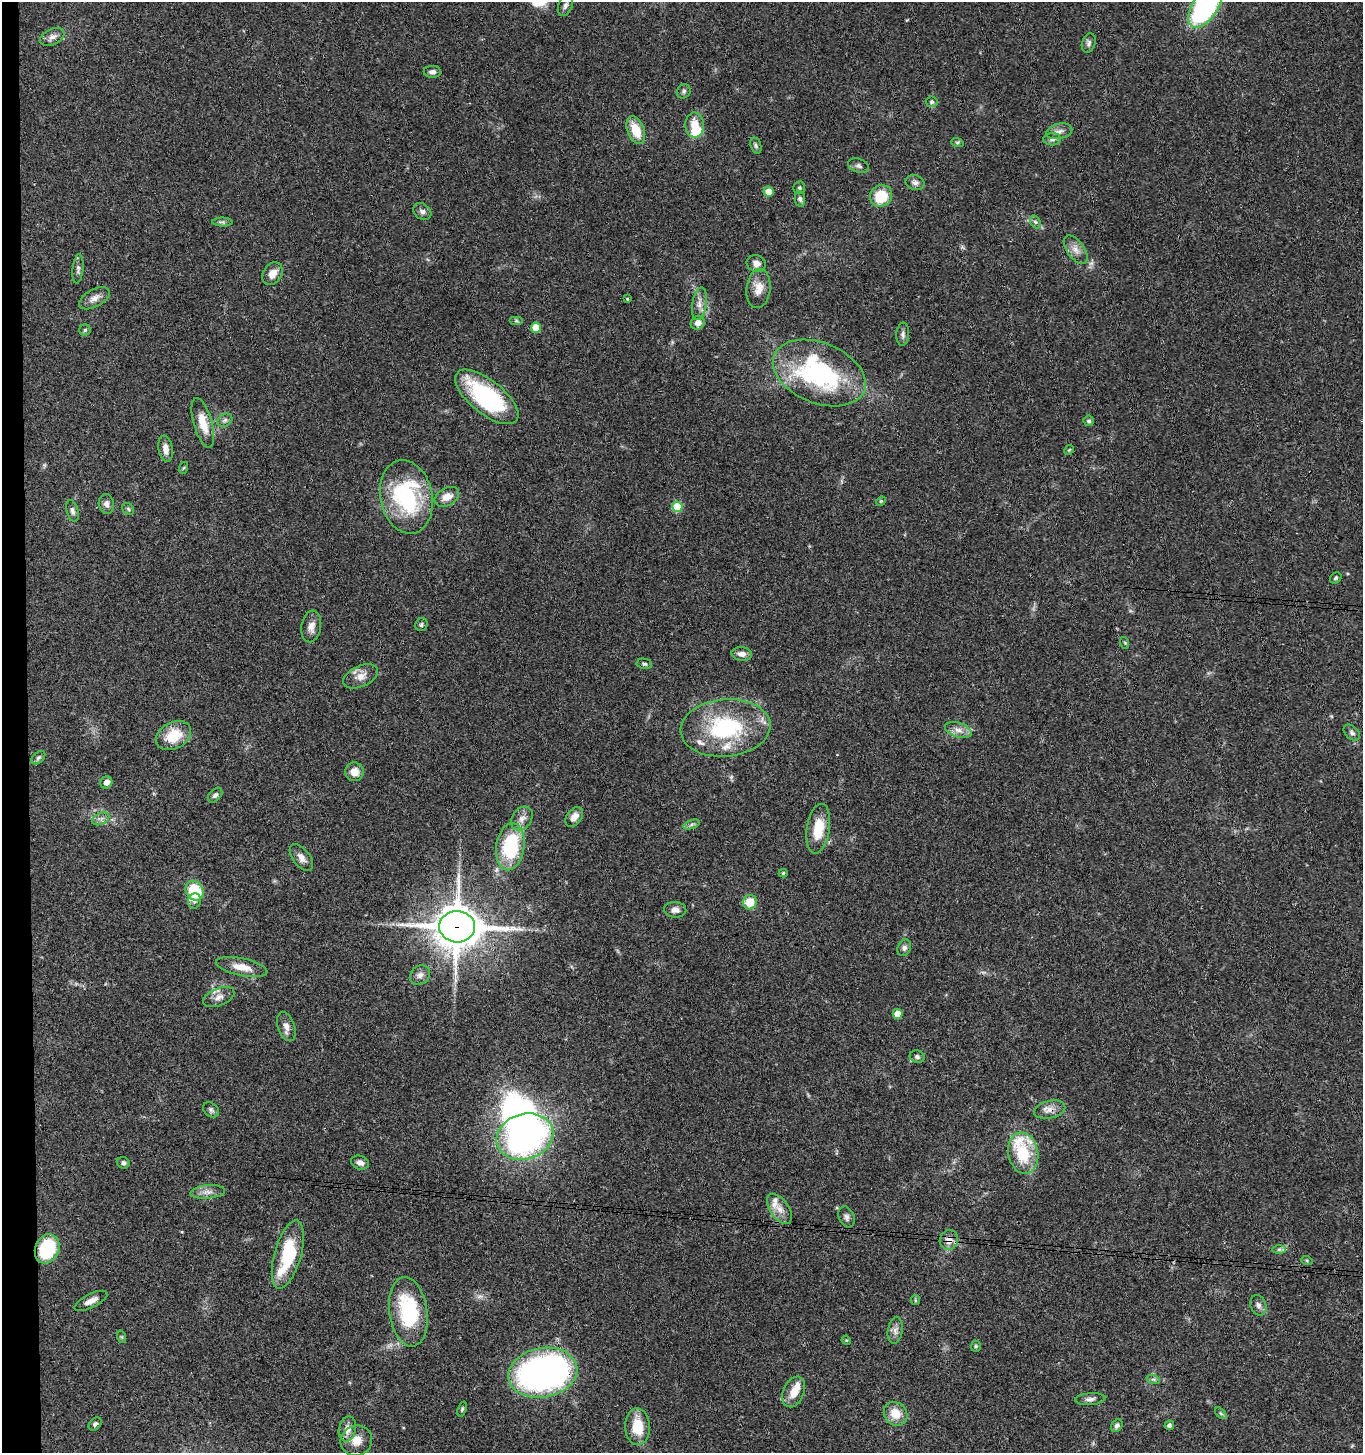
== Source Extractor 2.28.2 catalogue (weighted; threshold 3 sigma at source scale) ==
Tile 4 of 3 x 3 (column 1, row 2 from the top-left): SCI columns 204-1564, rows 1458-2908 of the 4443 x 4369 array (HDU 1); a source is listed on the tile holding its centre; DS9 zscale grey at full resolution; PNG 1365 x 1455 px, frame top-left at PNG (2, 2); each listed source drawn as its Kron ellipse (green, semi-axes under 4 px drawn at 4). Shown black and unused: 2% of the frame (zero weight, under 3 of 4 exposures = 6% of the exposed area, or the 3 px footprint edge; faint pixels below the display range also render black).
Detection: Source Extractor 2.28.2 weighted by HDU 2 'WHT'; one run over the whole footprint, this tile lists its part. Background 0.0671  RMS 0.0053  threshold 0.024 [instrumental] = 3 sigma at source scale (4.5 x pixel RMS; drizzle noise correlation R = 1.50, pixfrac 1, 0.05/0.05 arcsec/px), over >= 5 px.
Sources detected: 129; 2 inside a brighter object's white glare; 1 cosmic-ray / hot-pixel residue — neither listed nor drawn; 6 inside a brighter listed object's ellipse — not listed separately; the other 120 listed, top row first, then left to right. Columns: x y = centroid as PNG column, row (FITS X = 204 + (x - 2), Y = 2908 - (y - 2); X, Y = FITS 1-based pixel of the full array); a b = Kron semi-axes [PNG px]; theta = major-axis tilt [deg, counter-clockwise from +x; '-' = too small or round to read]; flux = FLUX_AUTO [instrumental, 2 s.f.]
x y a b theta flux
565 5 11 6 69 1.9
1205 6 25 12 57 110
52 37 13 7 26 3.2
1089 43 10 6 73 1.6
432 72 8 6 -2 2
684 91 7 6 - 1.3
932 102 6 5 - 1.2
695 125 12 9 -88 8.4
636 130 14 8 -68 12
1059 131 13 7 13 2.8
1052 139 9 6 2 1.5
957 142 6 4 -18 0.74
756 146 8 5 -72 1.2
858 166 10 7 -18 1.7
915 183 10 7 -20 2
799 188 6 5 - 1
769 192 5 5 - 7.1
881 196 11 10 - 15
800 199 8 5 -81 1.3
422 212 10 7 -40 2
222 222 10 4 0 1.2
1035 222 7 5 -58 1.2
1076 250 16 8 -54 4.3
756 264 10 8 -18 3.1
78 269 15 5 84 1.8
272 274 12 9 55 5
758 288 20 12 83 6.3
94 298 17 8 28 3.8
627 299 4 3 - 0.62
699 304 16 7 82 3.7
516 321 7 4 0 0.94
698 323 7 6 - 3.3
536 328 5 5 - 13
85 330 5 5 - 0.91
903 334 11 6 85 1.8
819 373 48 30 -22 88
487 397 38 16 -39 62
225 420 8 6 29 1.4
1089 421 5 5 - 1.1
203 423 25 9 -74 11
165 449 13 7 -81 4.1
1069 450 5 4 - 0.56
183 468 6 3 70 0.61
406 497 37 26 -78 56
447 497 13 9 28 5.1
881 501 5 4 - 0.59
106 504 10 7 -79 2.4
677 507 5 5 - 24
128 509 6 5 - 0.96
72 511 11 6 -73 2
1336 578 6 5 - 0.93
421 625 7 6 - 1.1
311 626 16 9 81 4.1
1125 643 6 3 -72 0.53
742 654 10 6 -7 3.3
644 664 8 5 -10 1.1
360 676 18 10 24 5.3
725 728 45 28 5 54
958 730 14 7 -18 3.7
1352 733 9 6 -42 1.5
174 736 18 13 28 14
38 758 8 5 41 1.1
354 772 9 9 - 5.2
106 782 6 5 - 2.9
215 795 8 5 47 1.4
574 817 11 7 53 3.7
522 818 13 9 52 3.7
101 819 9 5 24 1.9
691 825 8 4 19 1.2
818 829 25 11 81 14
510 847 24 14 82 39
301 858 15 8 -51 3.7
783 873 4 4 - 0.81
195 891 10 8 -59 23
194 901 8 6 72 1.6
750 902 7 7 - 10
675 910 11 8 -4 2.8
457 927 18 15 -4 1600
904 948 9 6 64 1.7
242 967 26 9 -12 7.5
420 975 11 9 44 2.7
219 997 16 8 22 3.7
898 1014 5 5 - 8.4
286 1026 15 8 -71 3.2
917 1057 7 6 - 1.4
211 1110 9 6 -39 1.5
1050 1110 16 8 13 4.3
525 1137 29 22 17 150
1023 1153 21 15 -79 23
123 1163 6 5 - 1.3
360 1163 9 6 -19 2.8
208 1192 17 6 5 3.5
779 1209 17 9 -55 5.1
846 1217 11 7 -69 1.8
949 1240 10 9 - 4.3
47 1249 15 12 66 32
1279 1249 7 4 0 1
288 1255 35 13 74 33
1307 1261 6 3 -20 0.6
915 1300 5 4 - 0.66
91 1301 18 7 26 3.9
1258 1305 10 7 -71 2.1
408 1312 35 19 -82 41
895 1330 13 7 81 2.7
122 1337 6 4 -71 0.66
846 1340 5 4 - 0.53
976 1346 5 5 - 0.78
543 1373 35 24 11 190
1153 1379 7 4 -18 1
794 1392 16 10 67 7.2
1090 1399 15 6 5 2.2
462 1409 8 4 72 0.8
1221 1413 7 4 -44 0.88
896 1414 12 11 - 8.3
95 1424 7 5 46 1.2
1169 1425 5 4 - 1.6
1117 1426 7 5 53 1.5
637 1427 18 12 -88 14
347 1429 13 8 76 4.5
356 1441 16 15 - 7.1
Overlapping masked pixels (flux is a lower limit): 5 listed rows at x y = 457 927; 1050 1110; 949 1240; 47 1249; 543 1373
Isophote crosses this tile's border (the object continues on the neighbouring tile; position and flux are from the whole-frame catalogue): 1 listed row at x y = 1205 6